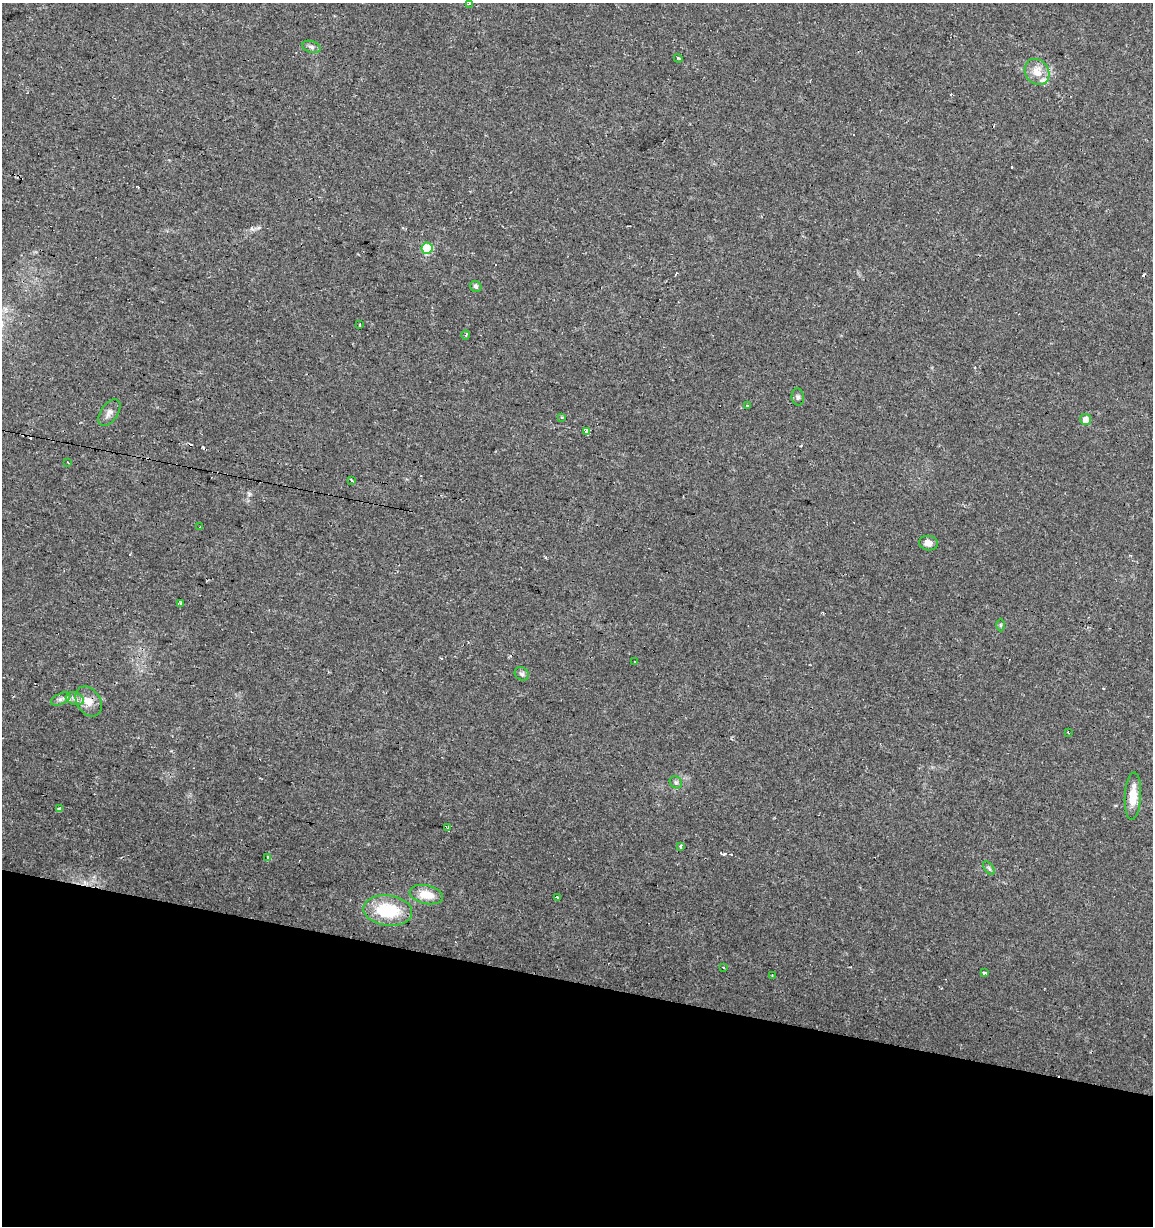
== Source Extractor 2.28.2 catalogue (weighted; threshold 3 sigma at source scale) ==
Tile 15 of 4 x 4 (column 3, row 4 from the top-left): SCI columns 2523-3673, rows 4-1227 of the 5104 x 4901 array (HDU 1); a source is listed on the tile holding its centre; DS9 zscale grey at full resolution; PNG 1155 x 1228 px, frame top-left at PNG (2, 3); each listed source drawn as its Kron ellipse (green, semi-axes under 4 px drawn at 4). Shown black and unused: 20% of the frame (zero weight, under 2 of 3 exposures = <1% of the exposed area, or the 3 px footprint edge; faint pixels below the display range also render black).
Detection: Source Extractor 2.28.2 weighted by HDU 2 'WHT'; one run over the whole footprint, this tile lists its part. Background 0.0295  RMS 0.0034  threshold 0.0154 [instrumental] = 3 sigma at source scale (4.5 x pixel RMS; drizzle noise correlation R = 1.50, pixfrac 1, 0.0396/0.0396 arcsec/px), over >= 5 px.
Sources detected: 53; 13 cosmic-ray / hot-pixel residue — neither listed nor drawn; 1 inside a brighter listed object's ellipse — not listed separately; the other 39 listed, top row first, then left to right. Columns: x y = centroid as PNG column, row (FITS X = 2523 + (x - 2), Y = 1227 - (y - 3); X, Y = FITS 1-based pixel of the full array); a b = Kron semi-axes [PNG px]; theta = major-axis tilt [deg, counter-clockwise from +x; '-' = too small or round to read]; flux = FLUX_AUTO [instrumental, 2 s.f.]
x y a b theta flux
470 4 4 3 - 0.4
311 47 9 5 -18 1
678 58 4 3 - 0.4
1037 72 14 11 -54 4.4
427 248 5 5 - 15
476 286 6 5 - 0.77
360 325 3 3 - 1.8
466 335 5 3 - 0.46
798 397 8 6 -82 0.87
747 406 2 2 - 0.36
109 412 15 8 56 2
561 417 4 3 - 0.54
1086 420 5 5 - 2.4
587 431 4 3 - 250
68 462 3 2 - 0.67
352 481 3 3 - 1
200 527 3 3 - 0.79
928 543 9 7 -8 2
180 603 3 3 - 1.1
1000 625 6 4 90 0.51
635 661 3 3 - 0.86
522 674 7 6 - 0.87
61 699 10 5 25 1.1
75 699 9 6 -18 1.4
89 701 16 11 -57 3.8
1068 733 3 2 - 0.41
676 782 6 5 - 0.64
1133 796 23 8 87 5.8
60 809 3 3 - 5.9
448 828 3 3 - 47
681 847 3 3 - 1.1
267 858 3 3 - 13
989 868 8 4 -53 0.69
426 895 17 9 -12 5.6
557 897 3 3 - 0.73
388 910 24 15 -6 17
723 967 3 3 - 0.38
984 973 3 3 - 7.3
773 976 4 2 - 0.51
Overlapping masked pixels (flux is a lower limit): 2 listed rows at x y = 89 701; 448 828